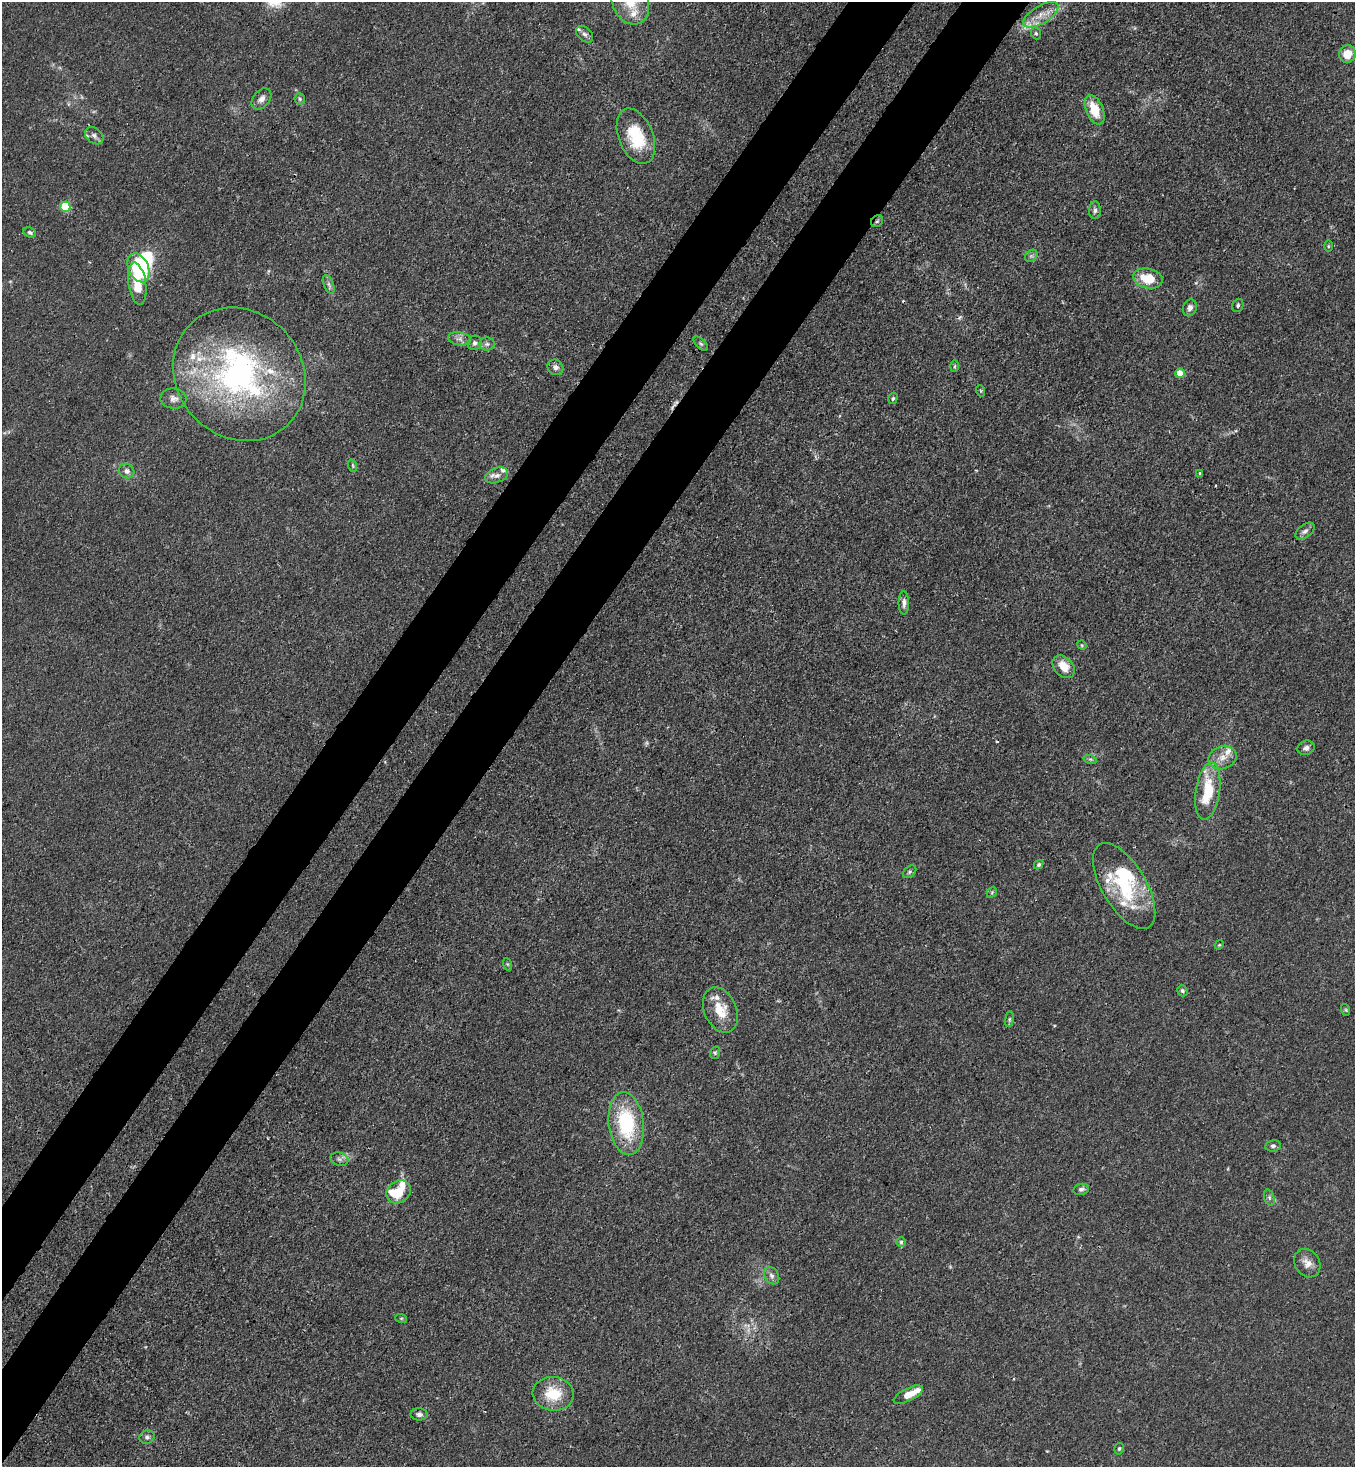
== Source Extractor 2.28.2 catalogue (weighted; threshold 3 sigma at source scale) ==
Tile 7 of 4 x 4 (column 3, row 2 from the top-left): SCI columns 3070-4422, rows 2990-4454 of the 6000 x 5977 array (HDU 1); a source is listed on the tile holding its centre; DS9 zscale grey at full resolution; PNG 1357 x 1469 px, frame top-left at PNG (2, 2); each listed source drawn as its Kron ellipse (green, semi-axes under 4 px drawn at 4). Shown black and unused: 9% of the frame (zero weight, under 3 of 4 exposures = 7% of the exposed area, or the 3 px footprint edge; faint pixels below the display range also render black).
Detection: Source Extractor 2.28.2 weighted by HDU 2 'WHT'; one run over the whole footprint, this tile lists its part. Background 0.0193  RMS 0.0026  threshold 0.0116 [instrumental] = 3 sigma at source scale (4.5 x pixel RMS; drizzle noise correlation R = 1.50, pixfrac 1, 0.05/0.05 arcsec/px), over >= 5 px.
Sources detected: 93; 1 too faint to see at this stretch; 2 inside a brighter object's white glare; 3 cosmic-ray / hot-pixel residue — neither listed nor drawn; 16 inside a brighter listed object's ellipse — not listed separately; the other 71 listed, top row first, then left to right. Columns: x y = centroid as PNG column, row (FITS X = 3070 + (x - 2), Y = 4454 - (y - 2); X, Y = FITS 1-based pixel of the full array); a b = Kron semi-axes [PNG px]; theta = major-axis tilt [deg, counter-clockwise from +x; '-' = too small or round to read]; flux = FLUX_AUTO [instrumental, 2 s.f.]
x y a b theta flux
630 2 24 18 -67 7.6
1041 15 20 9 31 3.3
1036 33 6 4 -67 0.42
585 34 10 6 -42 0.93
1347 54 9 8 - 4.2
261 99 12 8 50 1.5
300 99 6 5 - 0.46
1095 110 15 8 -66 6
94 136 10 7 -40 1.1
636 136 29 17 -68 11
65 207 5 5 - 17
1095 210 9 6 89 0.83
877 221 7 5 42 0.47
30 232 6 5 - 0.56
1328 246 5 3 - 0.28
1031 256 7 5 43 0.6
139 268 15 10 -66 20
1148 279 15 10 -11 6.9
137 284 21 8 -81 5.9
329 284 10 5 -69 0.79
1238 305 7 5 69 0.57
1190 308 8 6 69 1.2
459 339 11 6 -8 1.2
475 343 7 6 - 0.98
487 344 8 6 0 0.81
701 344 9 4 -45 0.55
954 366 5 3 - 0.3
555 367 8 7 - 1.3
1180 373 5 4 - 4.2
239 374 70 62 -47 73
981 391 6 3 -72 0.31
893 398 6 4 72 0.42
173 399 13 10 -7 1.6
353 466 6 4 -72 0.39
127 471 8 7 - 1.2
1199 473 4 3 - 0.27
497 475 12 7 20 1.4
1305 531 11 6 38 1.1
904 603 11 5 -90 1
1082 645 4 4 - 0.28
1064 667 13 9 -48 4.4
1306 748 8 7 - 0.83
1222 758 14 11 21 2.8
1090 759 7 4 -18 0.45
1208 791 29 12 81 11
1039 865 5 4 - 0.43
910 872 7 5 41 0.52
1124 886 48 22 -59 18
992 892 6 4 47 0.38
1219 945 5 4 - 0.26
507 964 6 4 -71 0.33
1182 991 6 5 - 0.5
720 1010 24 16 -66 6.3
1346 1010 6 4 -71 0.35
1009 1019 8 4 82 0.4
715 1053 6 5 - 0.47
626 1123 31 17 -83 20
1273 1146 8 5 9 0.7
339 1159 9 6 -16 0.86
1081 1189 8 5 12 0.7
399 1192 13 10 35 6.9
1269 1198 8 5 -71 0.61
901 1242 5 5 - 0.4
1307 1263 15 12 -56 2.4
772 1276 9 7 -56 0.94
401 1318 6 4 -18 0.33
553 1394 20 17 -6 8
908 1395 16 6 27 3.6
419 1414 8 6 1 0.85
147 1437 7 6 - 0.79
1119 1449 6 4 73 0.41
Overlapping masked pixels (flux is a lower limit): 3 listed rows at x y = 877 221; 239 374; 626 1123
Isophote crosses this tile's border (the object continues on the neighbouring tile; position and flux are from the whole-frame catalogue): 1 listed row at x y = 630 2